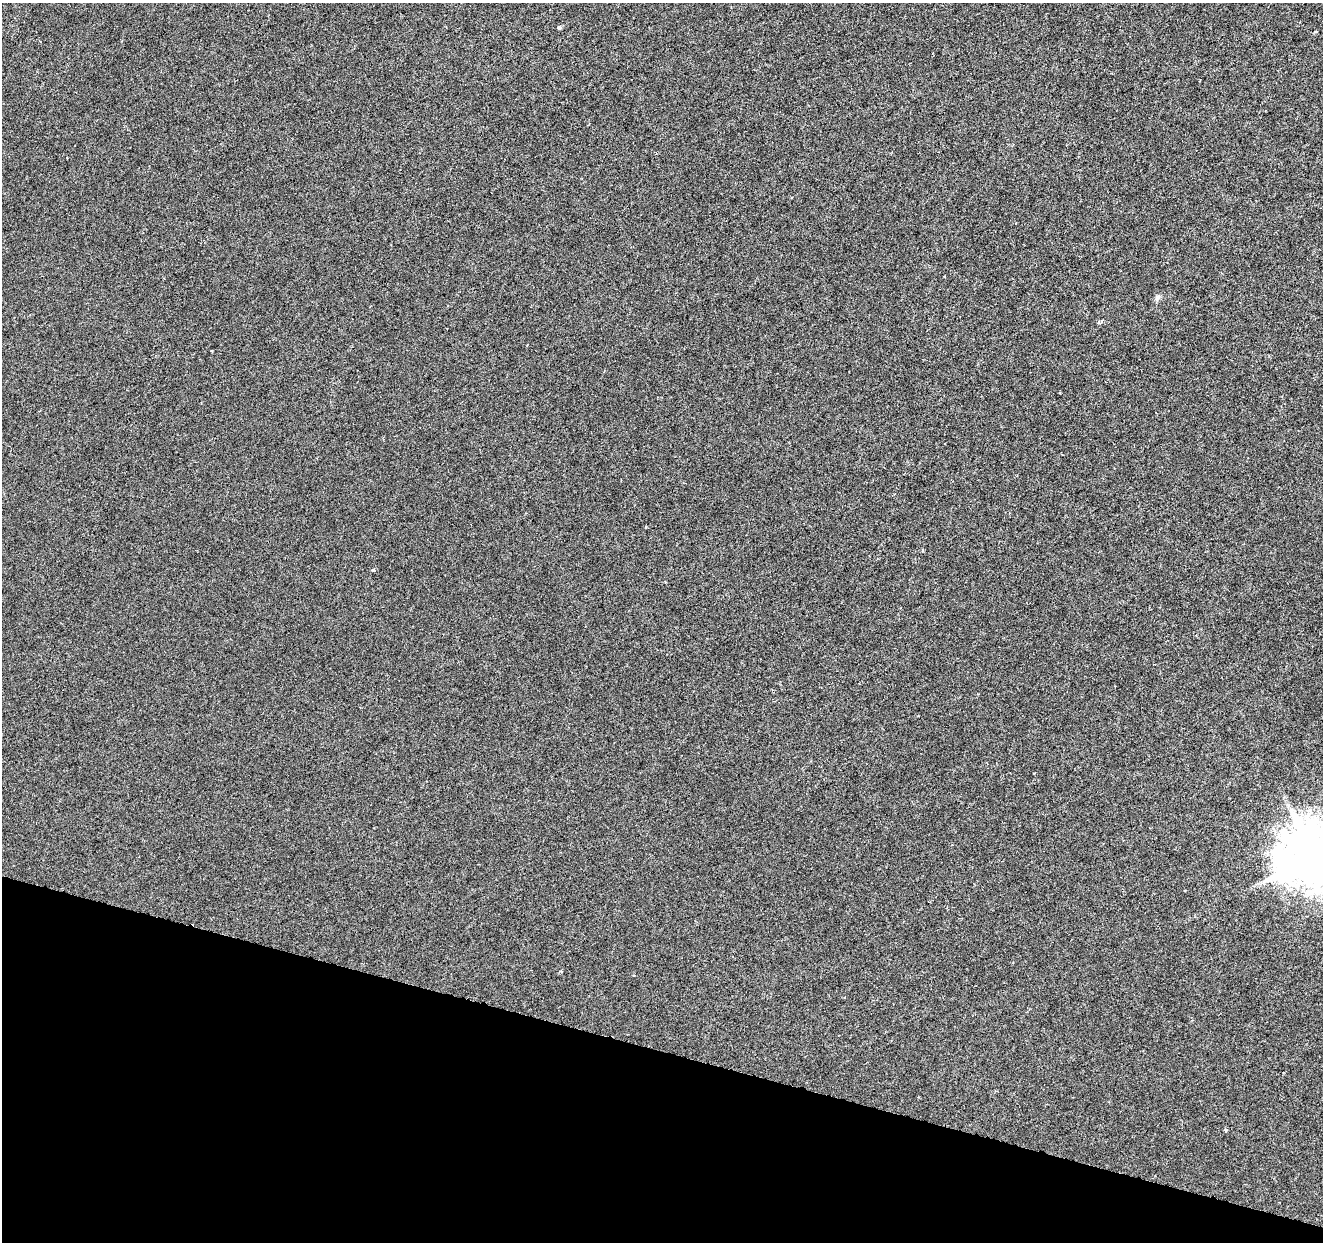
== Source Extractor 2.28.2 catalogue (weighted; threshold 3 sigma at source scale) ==
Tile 15 of 4 x 4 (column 3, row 4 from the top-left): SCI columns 2643-3963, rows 220-1459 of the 5292 x 5459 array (HDU 1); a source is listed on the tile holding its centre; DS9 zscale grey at full resolution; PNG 1325 x 1244 px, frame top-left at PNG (2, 3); no overlay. Shown black and unused: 15% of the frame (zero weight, under 3 of 6 exposures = <1% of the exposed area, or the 3 px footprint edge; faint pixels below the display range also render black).
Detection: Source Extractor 2.28.2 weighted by HDU 2 'WHT'; one run over the whole footprint, this tile lists its part. Background 8.23e-04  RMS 0.0012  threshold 0.00486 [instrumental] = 3 sigma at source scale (4.09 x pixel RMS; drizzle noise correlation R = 1.36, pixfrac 0.8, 0.0396/0.0396 arcsec/px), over >= 5 px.
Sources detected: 7; all 7 listed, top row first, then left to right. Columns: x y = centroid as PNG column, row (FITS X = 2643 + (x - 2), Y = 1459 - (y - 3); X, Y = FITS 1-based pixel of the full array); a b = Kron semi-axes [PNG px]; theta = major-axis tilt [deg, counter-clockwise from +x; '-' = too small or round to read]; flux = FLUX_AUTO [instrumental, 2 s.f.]
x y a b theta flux
559 28 4 4 - 0.28
1099 323 5 4 - 0.16
923 550 4 3 - 0.099
373 570 3 3 - 0.27
1315 856 19 17 0 940
561 971 4 2 - 0.084
1226 1130 3 3 - 0.22
Isophote crosses this tile's border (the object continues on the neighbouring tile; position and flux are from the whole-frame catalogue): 1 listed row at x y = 1315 856